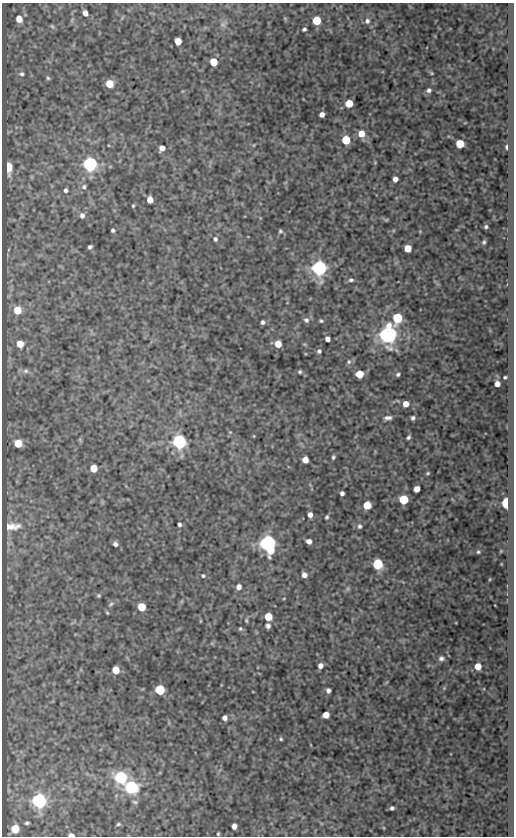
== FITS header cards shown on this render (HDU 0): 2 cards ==
NAXIS1  =                  512
NAXIS2  =                  834

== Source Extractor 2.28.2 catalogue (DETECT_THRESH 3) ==
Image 512 x 834 px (HDU 0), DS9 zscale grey, 1 PNG px = 1 image px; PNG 516 x 838 px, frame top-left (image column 1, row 834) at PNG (2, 3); no overlay
Background 50.7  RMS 0.55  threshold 1.66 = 3 sigma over >= 5 px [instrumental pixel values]
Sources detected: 128; all 128 listed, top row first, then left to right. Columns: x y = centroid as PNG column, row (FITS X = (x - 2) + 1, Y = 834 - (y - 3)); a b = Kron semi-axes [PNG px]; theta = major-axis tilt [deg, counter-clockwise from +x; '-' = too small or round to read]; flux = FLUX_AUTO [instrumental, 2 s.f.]
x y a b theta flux
85 13 6 5 - 250
285 18 6 5 - 47
19 19 6 5 - 510
72 20 8 4 71 72
317 21 5 5 - 1500
367 21 7 6 - 120
223 24 10 8 42 140
52 26 7 4 -53 64
304 29 5 4 - 76
178 41 5 5 - 720
213 62 5 5 - 1000
432 73 4 4 - 40
22 74 7 6 - 110
48 78 6 5 - 66
109 84 5 5 - 1100
429 90 5 5 - 110
349 103 5 5 - 1100
322 114 5 4 - 200
361 134 6 6 - 580
346 140 5 5 - 1800
460 144 5 5 - 1400
108 145 4 2 - 25
254 145 5 3 - 30
507 147 6 4 -88 93
162 148 5 5 - 250
375 163 5 3 - 30
90 164 6 6 - 14000
8 167 6 4 -90 3900
395 179 5 5 - 190
84 187 6 6 - 100
65 190 4 4 - 96
150 200 5 5 - 480
133 206 4 3 - 44
82 216 7 6 - 140
386 220 5 5 - 42
486 227 4 4 - 70
113 230 4 3 - 76
280 231 5 5 - 61
215 239 6 5 - 90
484 242 5 4 - 73
90 247 5 4 - 83
408 248 5 5 - 810
319 268 6 6 - 20000
351 280 6 5 - 79
17 310 6 5 - 1000
397 318 6 5 - 3200
306 320 7 6 - 120
321 321 4 3 - 54
262 322 5 4 - 110
388 335 8 7 - 25000
328 339 4 4 - 180
20 344 5 5 - 610
278 344 5 5 - 690
304 344 5 5 - 42
319 351 5 5 - 80
349 362 7 6 - 84
26 371 7 7 - 110
300 372 4 4 - 63
359 374 5 5 - 1200
398 374 4 4 - 72
505 377 6 5 - 70
497 384 5 5 - 260
406 404 5 5 - 410
388 418 9 5 7 140
413 418 4 4 - 87
230 432 5 4 - 43
254 436 5 3 - 30
408 437 4 4 - 75
80 440 7 4 -72 52
179 442 6 6 - 15000
18 443 6 5 - 1100
333 457 5 4 - 71
305 460 5 5 - 500
94 468 5 5 - 900
428 473 4 3 - 47
416 489 5 5 - 320
342 493 4 4 - 120
403 499 5 5 - 2300
506 503 6 4 -90 4100
367 505 5 5 - 1100
310 515 5 4 - 210
327 517 5 4 - 66
179 524 4 3 - 86
12 526 23 10 4 480
360 526 7 6 - 100
309 541 5 4 - 210
268 543 7 6 - 24000
115 544 5 5 - 130
501 551 5 4 - 40
478 552 6 5 - 66
378 564 6 5 - 3800
501 564 3 3 - 31
304 575 5 5 - 200
203 576 5 4 - 60
490 579 4 3 - 37
239 587 6 5 - 220
348 589 7 5 70 72
98 595 5 5 - 53
284 598 4 3 - 30
111 604 8 4 47 79
141 607 5 5 - 1400
107 613 4 3 - 38
268 617 5 5 - 1300
246 620 6 4 -76 57
200 621 5 3 - 32
268 626 5 5 - 120
240 629 6 5 - 63
441 658 7 6 - 130
320 666 5 5 - 220
478 666 5 5 - 540
116 670 5 5 - 830
444 688 5 4 - 43
160 690 6 5 - 3200
328 690 5 4 - 110
326 715 5 5 - 520
225 718 5 4 - 170
281 739 4 4 - 54
121 777 6 6 - 7500
131 787 6 6 - 10000
39 801 6 6 - 16000
135 802 7 4 -11 64
392 808 4 4 - 90
27 823 4 3 - 56
118 824 5 4 - 55
234 826 5 4 - 220
15 829 5 5 - 1100
218 834 3 3 - 44
71 835 5 3 - 210
At the frame edge (FLAGS 8, measured only in part): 1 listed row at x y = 71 835